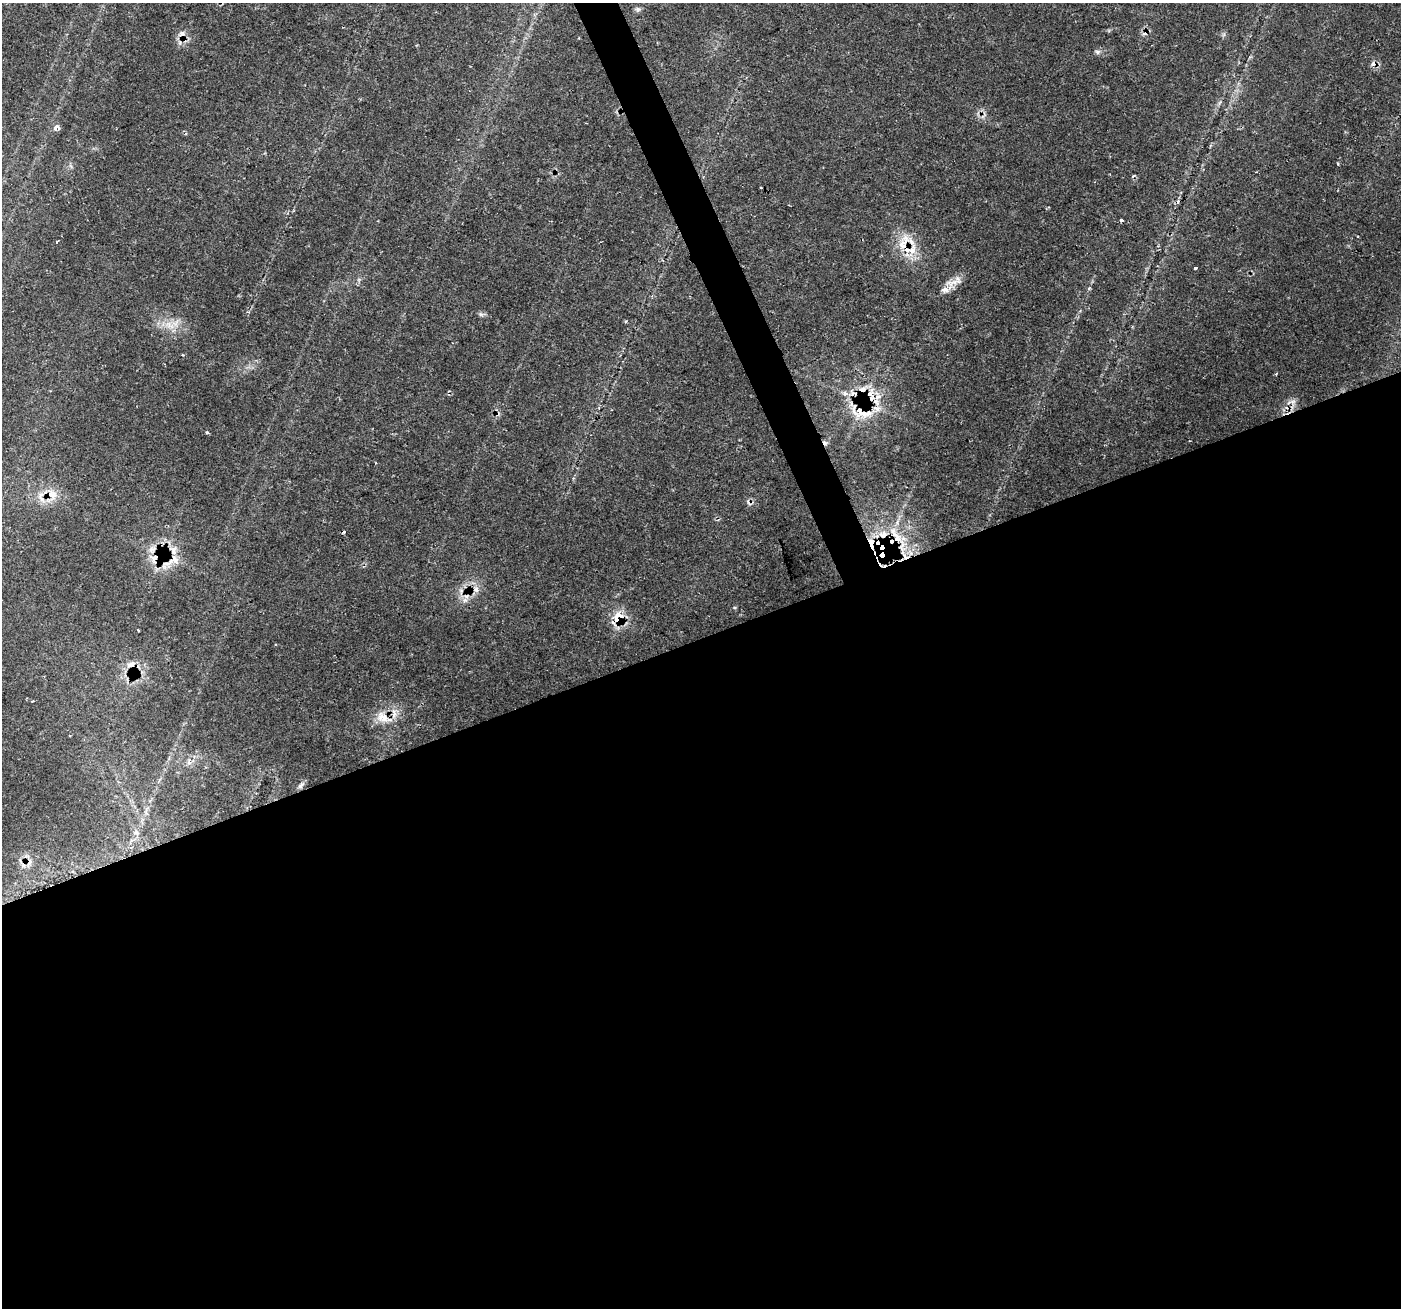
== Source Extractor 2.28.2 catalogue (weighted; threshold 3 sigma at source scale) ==
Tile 15 of 4 x 4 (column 3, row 4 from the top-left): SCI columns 2798-4196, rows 142-1447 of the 5594 x 5449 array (HDU 1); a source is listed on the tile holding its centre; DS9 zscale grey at full resolution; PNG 1403 x 1310 px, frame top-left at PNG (2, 3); no overlay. Shown black and unused: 53% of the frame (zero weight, under 2 of 3 exposures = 1% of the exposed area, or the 3 px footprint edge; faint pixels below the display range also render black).
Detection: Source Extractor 2.28.2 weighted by HDU 2 'WHT'; one run over the whole footprint, this tile lists its part. Background 0.0408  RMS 0.0038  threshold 0.017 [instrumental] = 3 sigma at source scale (4.5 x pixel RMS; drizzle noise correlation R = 1.50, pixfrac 1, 0.0396/0.0396 arcsec/px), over >= 5 px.
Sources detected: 57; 9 cosmic-ray / hot-pixel residue — not listed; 11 inside a brighter listed object's ellipse — not listed separately; the other 37 listed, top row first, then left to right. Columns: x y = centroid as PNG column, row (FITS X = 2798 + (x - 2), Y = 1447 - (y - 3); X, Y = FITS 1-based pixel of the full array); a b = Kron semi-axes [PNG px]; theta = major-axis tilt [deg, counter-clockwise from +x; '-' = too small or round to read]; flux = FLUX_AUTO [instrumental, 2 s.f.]
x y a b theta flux
638 9 7 6 - 0.88
182 34 11 7 23 2
180 43 7 4 -72 0.82
1097 52 8 6 -1 0.98
1374 64 5 5 - 2.6
56 128 8 6 35 1.9
1338 163 3 3 - 0.5
760 188 3 2 - 0.66
1121 220 4 3 - 1
57 241 4 3 - 1
907 250 30 15 18 10
1195 268 3 3 - 0.49
952 283 24 7 13 3.5
481 314 7 5 -30 0.85
626 321 4 3 - 0.45
169 325 17 9 -32 4.7
862 390 16 9 41 3.6
845 393 7 6 - 1.3
878 396 35 11 85 8.2
1293 402 12 9 -55 2.2
864 414 27 10 5 7.4
207 432 4 4 - 0.43
52 494 16 13 -47 5.7
343 532 3 3 - 1.6
896 535 40 11 -55 13
871 542 17 6 -79 5.2
156 557 21 10 24 4.8
175 559 18 13 26 4.8
476 589 9 6 -80 1.7
465 600 10 6 54 1.7
618 619 9 8 - 16
138 630 3 2 - 0.33
131 664 16 8 29 2.9
33 701 3 2 - 0.35
383 718 24 13 -27 6.5
301 785 13 6 53 1.5
136 833 8 6 -34 1.4
Overlapping masked pixels (flux is a lower limit): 12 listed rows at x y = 1374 64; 907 250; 862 390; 878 396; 864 414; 52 494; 896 535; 871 542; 156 557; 175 559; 618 619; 383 718
Unlisted compact peaks at least as high as the median listed source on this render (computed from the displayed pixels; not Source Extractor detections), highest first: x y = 734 607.